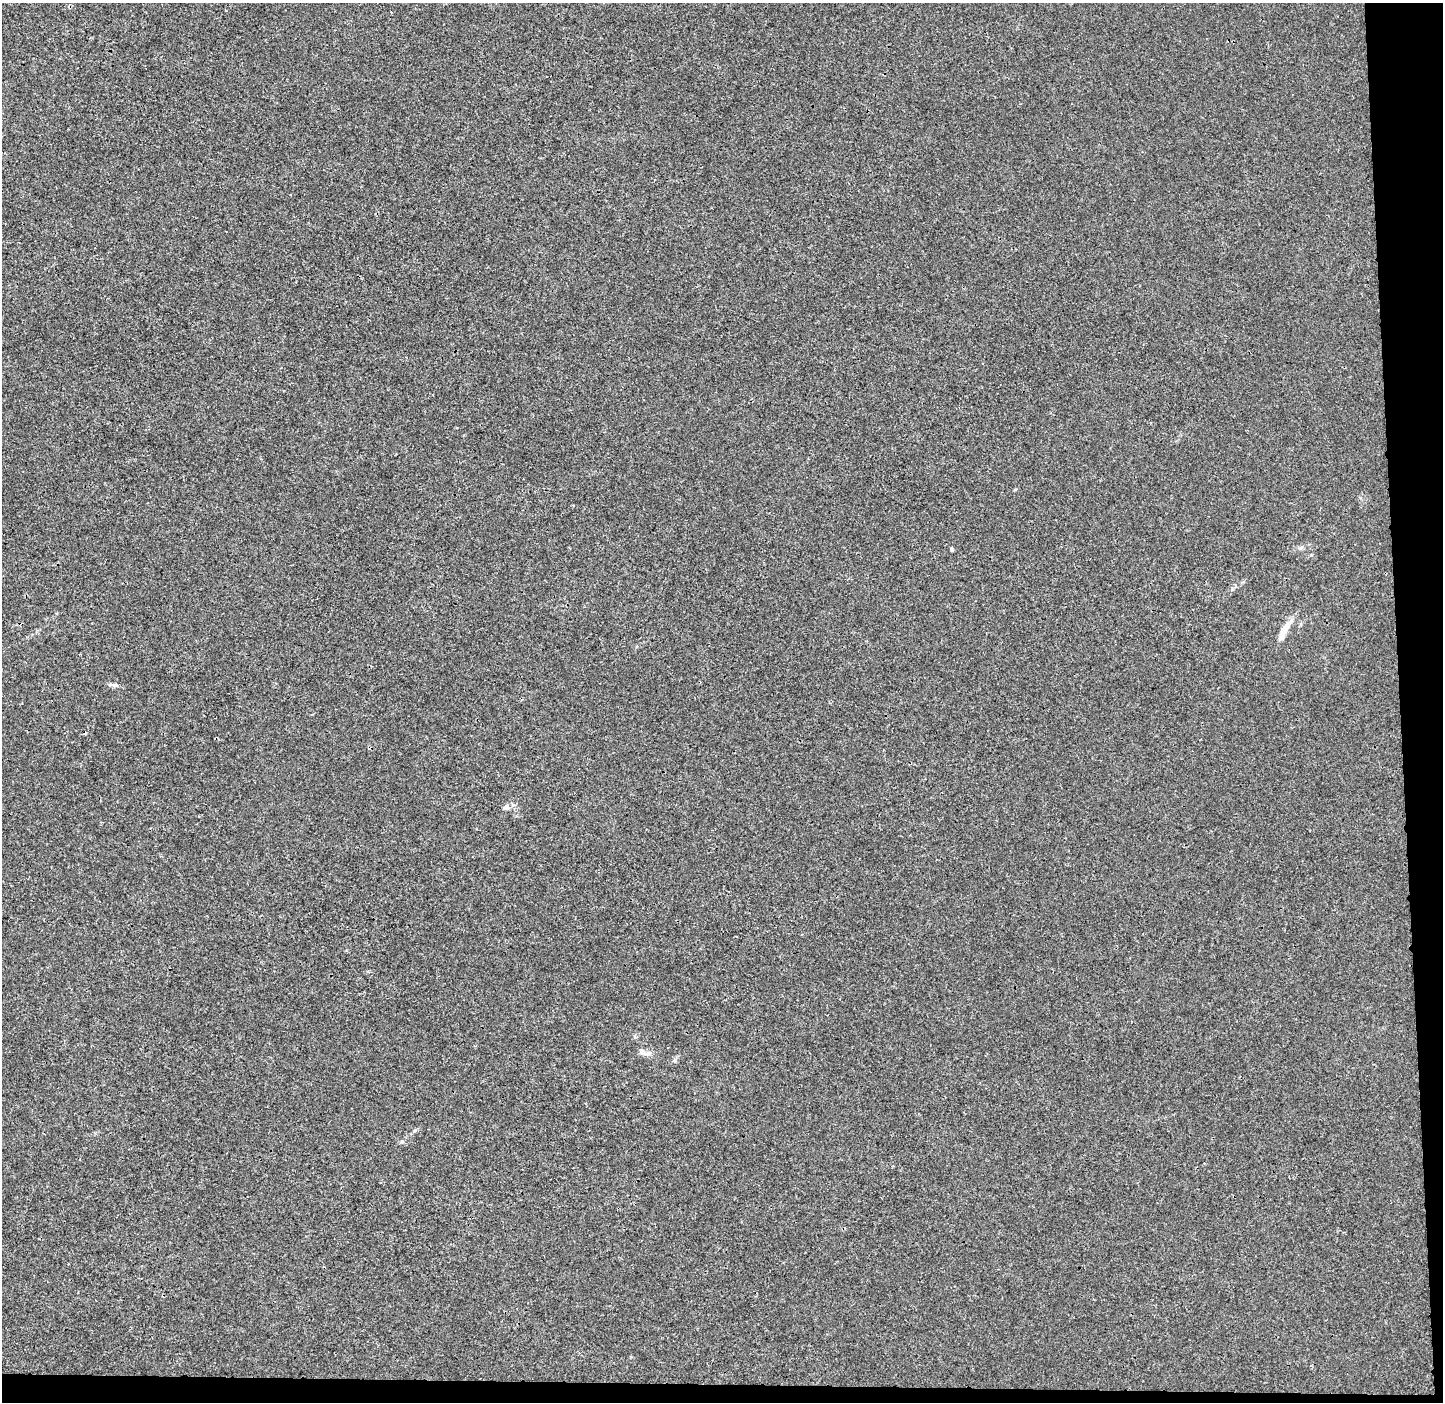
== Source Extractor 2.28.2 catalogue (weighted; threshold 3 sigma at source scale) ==
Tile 9 of 3 x 3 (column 3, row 3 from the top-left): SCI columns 2954-4394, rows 9-1408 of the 4465 x 4207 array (HDU 1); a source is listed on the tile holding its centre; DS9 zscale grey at full resolution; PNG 1445 x 1404 px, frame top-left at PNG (2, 3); no overlay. Shown black and unused: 4% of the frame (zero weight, under 3 of 4 exposures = <1% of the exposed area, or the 3 px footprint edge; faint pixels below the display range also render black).
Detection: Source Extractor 2.28.2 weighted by HDU 2 'WHT'; one run over the whole footprint, this tile lists its part. Background 6.43e-04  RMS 0.0028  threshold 0.0126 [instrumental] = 3 sigma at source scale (4.5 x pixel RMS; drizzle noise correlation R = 1.50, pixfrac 1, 0.0396/0.0396 arcsec/px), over >= 5 px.
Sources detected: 6; all 6 listed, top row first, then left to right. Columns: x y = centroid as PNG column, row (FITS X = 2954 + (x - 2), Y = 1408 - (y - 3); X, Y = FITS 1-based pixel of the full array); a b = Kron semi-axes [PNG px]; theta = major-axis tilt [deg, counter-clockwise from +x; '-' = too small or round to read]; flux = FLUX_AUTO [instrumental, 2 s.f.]
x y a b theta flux
1300 548 6 5 - 0.51
952 549 4 3 - 0.64
1282 634 19 8 71 3.4
114 685 7 5 -42 0.58
506 807 9 7 26 1
642 1052 11 7 -50 1.1